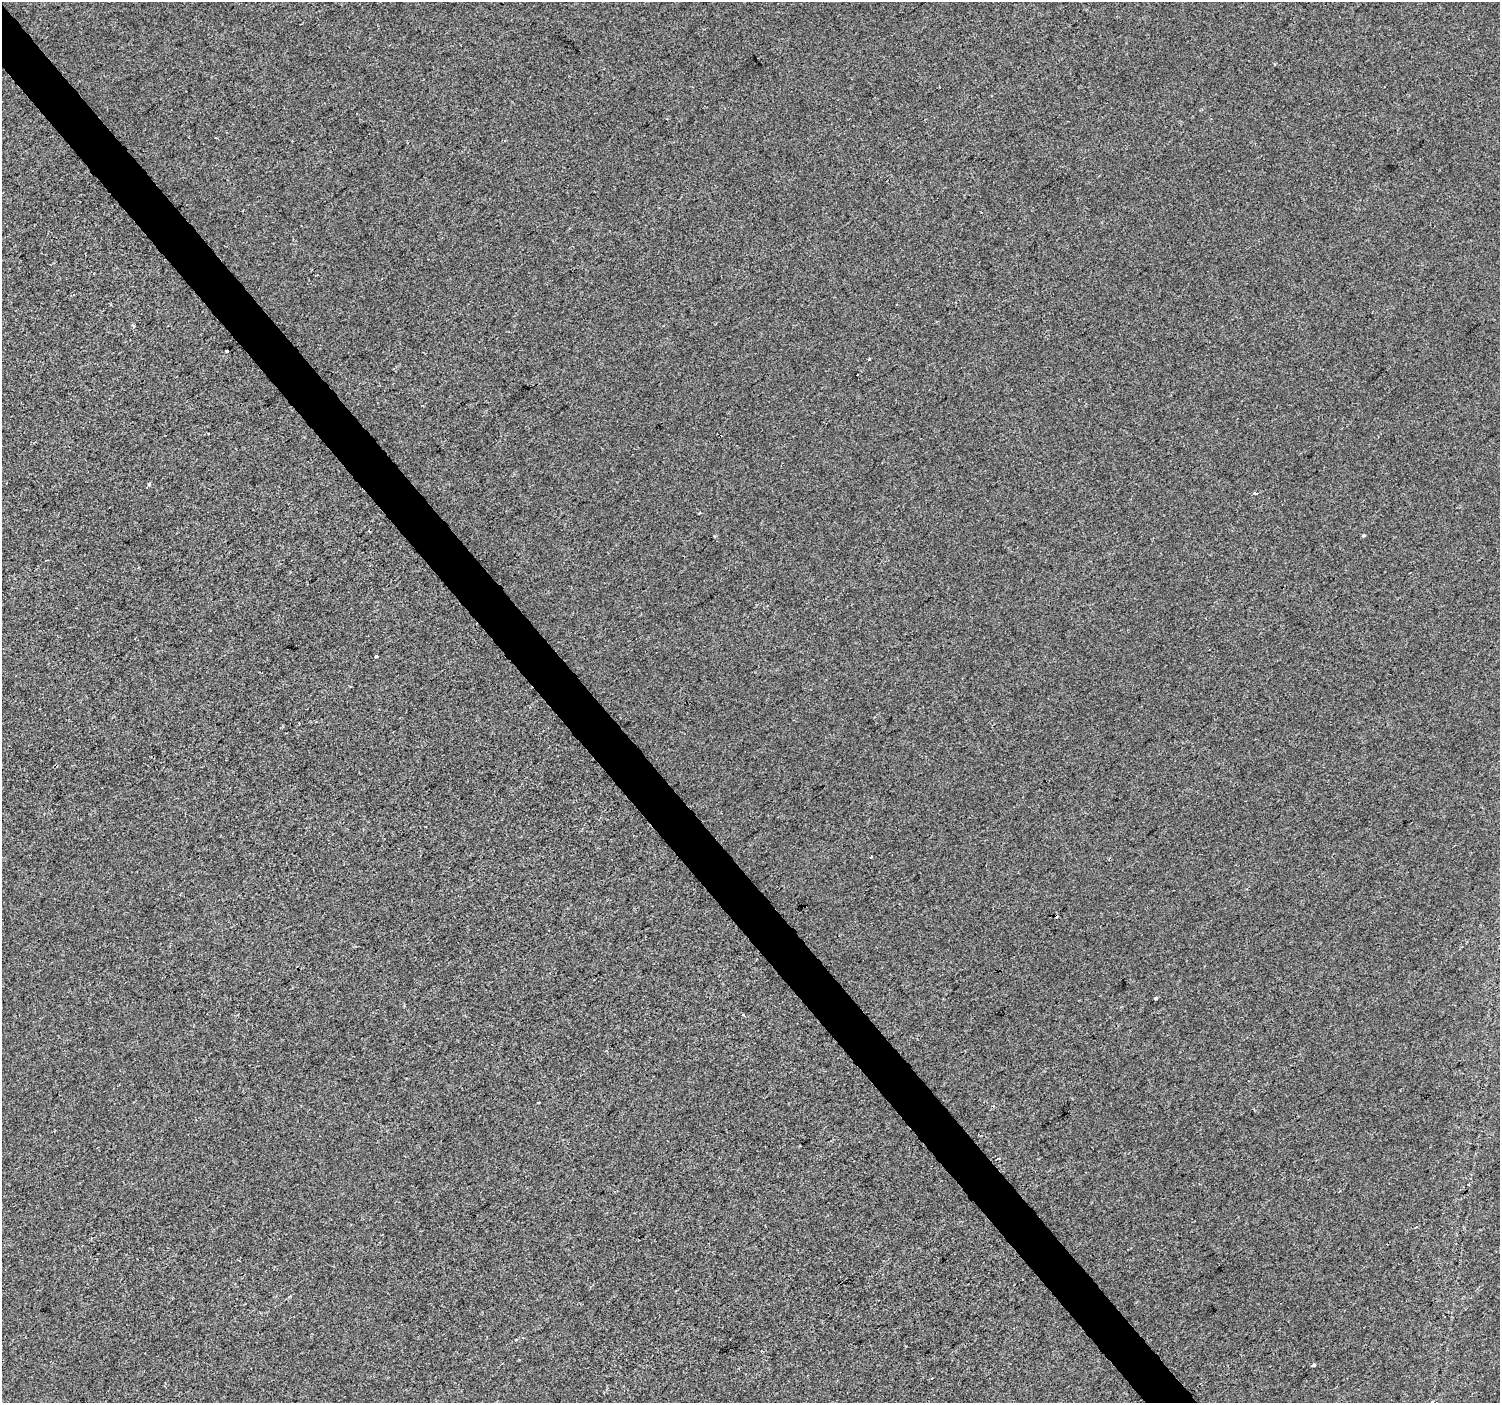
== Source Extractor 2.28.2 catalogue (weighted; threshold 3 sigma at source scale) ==
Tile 11 of 4 x 4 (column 3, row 3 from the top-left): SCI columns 2998-4495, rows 1602-3002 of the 5992 x 5941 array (HDU 1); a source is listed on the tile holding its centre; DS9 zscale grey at full resolution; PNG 1502 x 1405 px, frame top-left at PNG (2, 2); no overlay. Shown black and unused: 3% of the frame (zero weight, under 2 of 3 exposures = <1% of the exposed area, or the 3 px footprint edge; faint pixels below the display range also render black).
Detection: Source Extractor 2.28.2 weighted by HDU 2 'WHT'; one run over the whole footprint, this tile lists its part. Background 3.85e-05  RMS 0.0045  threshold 0.0203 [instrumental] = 3 sigma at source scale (4.5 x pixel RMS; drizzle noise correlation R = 1.50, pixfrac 1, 0.0396/0.0396 arcsec/px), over >= 5 px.
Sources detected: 13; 3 cosmic-ray / hot-pixel residue — not listed; the other 10 listed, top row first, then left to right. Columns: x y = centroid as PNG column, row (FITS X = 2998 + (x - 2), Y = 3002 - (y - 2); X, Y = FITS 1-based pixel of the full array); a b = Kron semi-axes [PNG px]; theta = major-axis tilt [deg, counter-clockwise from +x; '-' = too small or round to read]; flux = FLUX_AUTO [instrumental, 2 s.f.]
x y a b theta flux
134 326 3 3 - 1
226 351 3 3 - 1.5
869 360 4 3 - 3.9
1255 493 3 3 - 2.2
1364 535 5 3 - 0.43
376 656 3 3 - 1.7
871 857 3 3 - 1.8
1156 998 3 3 - 1
744 1015 3 3 - 1.3
1314 1365 4 3 - 0.84
Unlisted compact peaks at least as high as the median listed source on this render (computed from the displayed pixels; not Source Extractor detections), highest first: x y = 149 484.